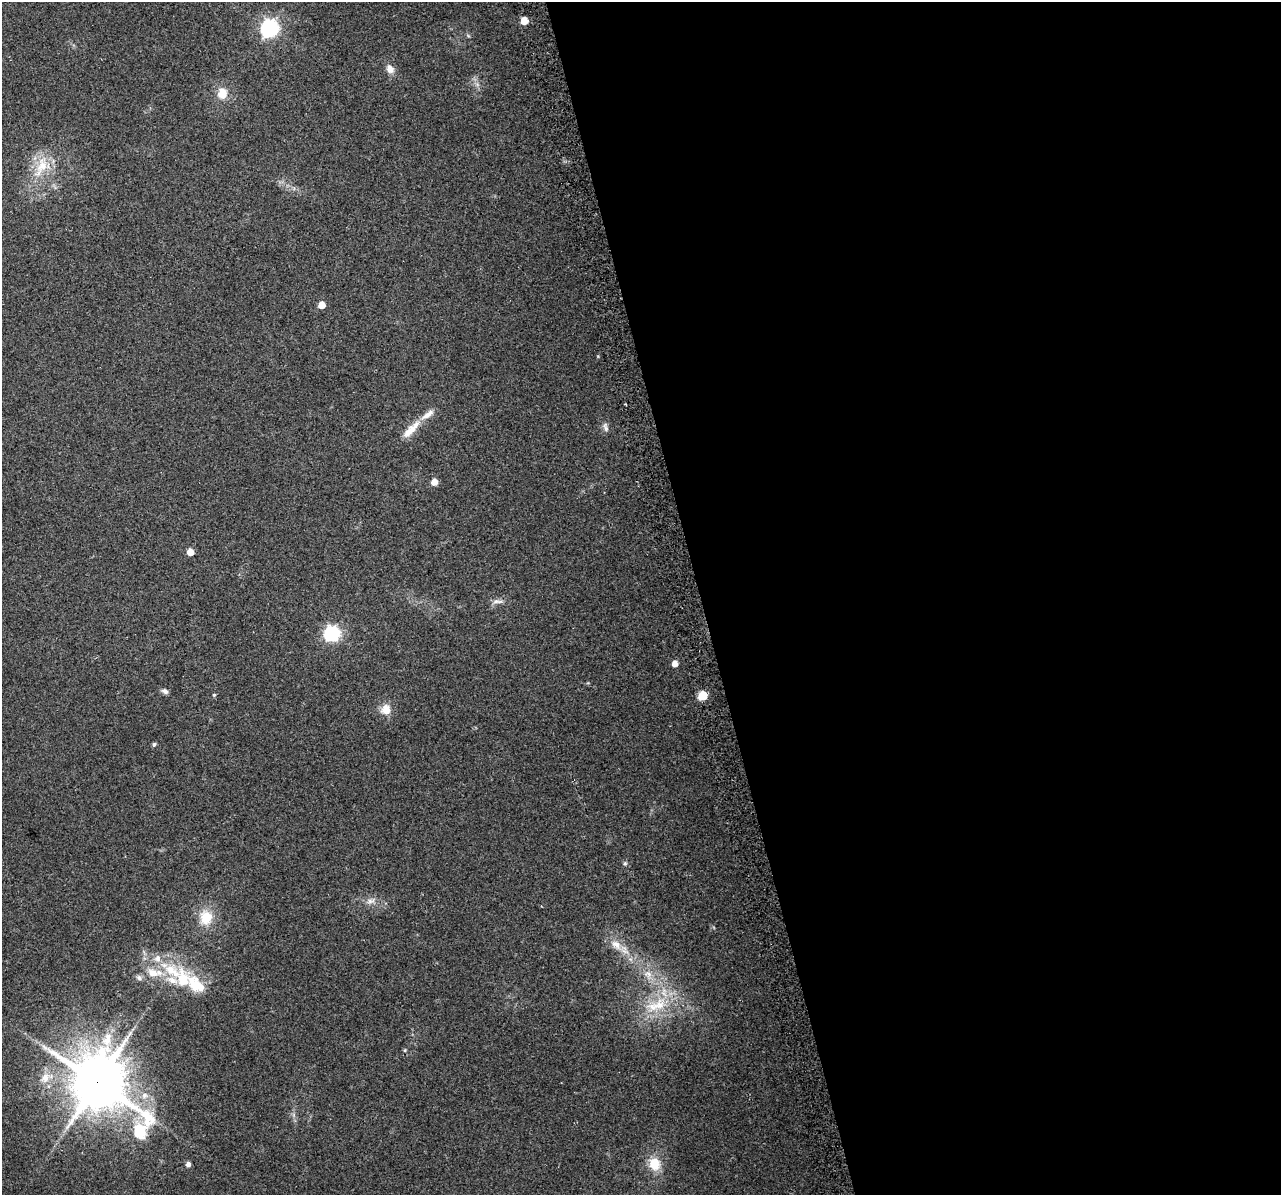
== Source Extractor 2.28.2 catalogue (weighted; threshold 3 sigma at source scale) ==
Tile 8 of 4 x 4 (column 4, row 2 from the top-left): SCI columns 3869-5147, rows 2486-3678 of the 5178 x 4923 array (HDU 1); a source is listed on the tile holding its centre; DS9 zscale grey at full resolution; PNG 1283 x 1197 px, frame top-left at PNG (2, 2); no overlay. Shown black and unused: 45% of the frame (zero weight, under 2 of 3 exposures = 2% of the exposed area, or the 3 px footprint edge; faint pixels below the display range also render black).
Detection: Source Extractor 2.28.2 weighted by HDU 2 'WHT'; one run over the whole footprint, this tile lists its part. Background 0.129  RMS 0.012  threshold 0.0524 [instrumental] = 3 sigma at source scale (4.5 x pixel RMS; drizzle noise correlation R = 1.50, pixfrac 1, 0.0396/0.0396 arcsec/px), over >= 5 px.
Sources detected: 37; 7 inside a brighter listed object's ellipse — not listed separately; the other 30 listed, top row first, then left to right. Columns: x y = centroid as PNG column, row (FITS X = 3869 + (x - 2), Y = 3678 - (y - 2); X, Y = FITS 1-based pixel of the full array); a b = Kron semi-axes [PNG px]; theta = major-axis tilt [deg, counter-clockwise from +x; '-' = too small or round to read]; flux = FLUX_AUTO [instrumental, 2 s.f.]
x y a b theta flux
524 20 5 5 - 21
270 28 7 7 - 350
390 69 11 9 -57 7.9
222 93 14 11 -89 15
42 166 24 15 71 30
322 305 5 5 - 13
605 427 13 6 -80 4
411 429 32 9 46 18
434 482 5 5 - 10
190 552 5 5 - 12
497 601 15 5 1 5
332 633 7 6 - 260
675 663 5 5 - 8.7
165 691 8 6 -32 3.9
214 695 4 4 - 1.6
703 695 5 5 - 50
386 710 13 12 - 13
154 744 5 4 - 2.4
625 863 6 3 19 1.5
371 901 13 6 20 5.7
206 918 17 15 79 26
616 944 16 11 -41 13
172 971 32 14 -30 44
648 974 14 7 -13 8.3
139 978 9 6 -52 3.3
660 1005 22 15 71 33
46 1077 19 11 22 17
97 1082 22 16 -44 6200
188 1164 6 6 - 3.6
654 1164 16 14 -68 21
Overlapping masked pixels (flux is a lower limit): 1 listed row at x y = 97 1082